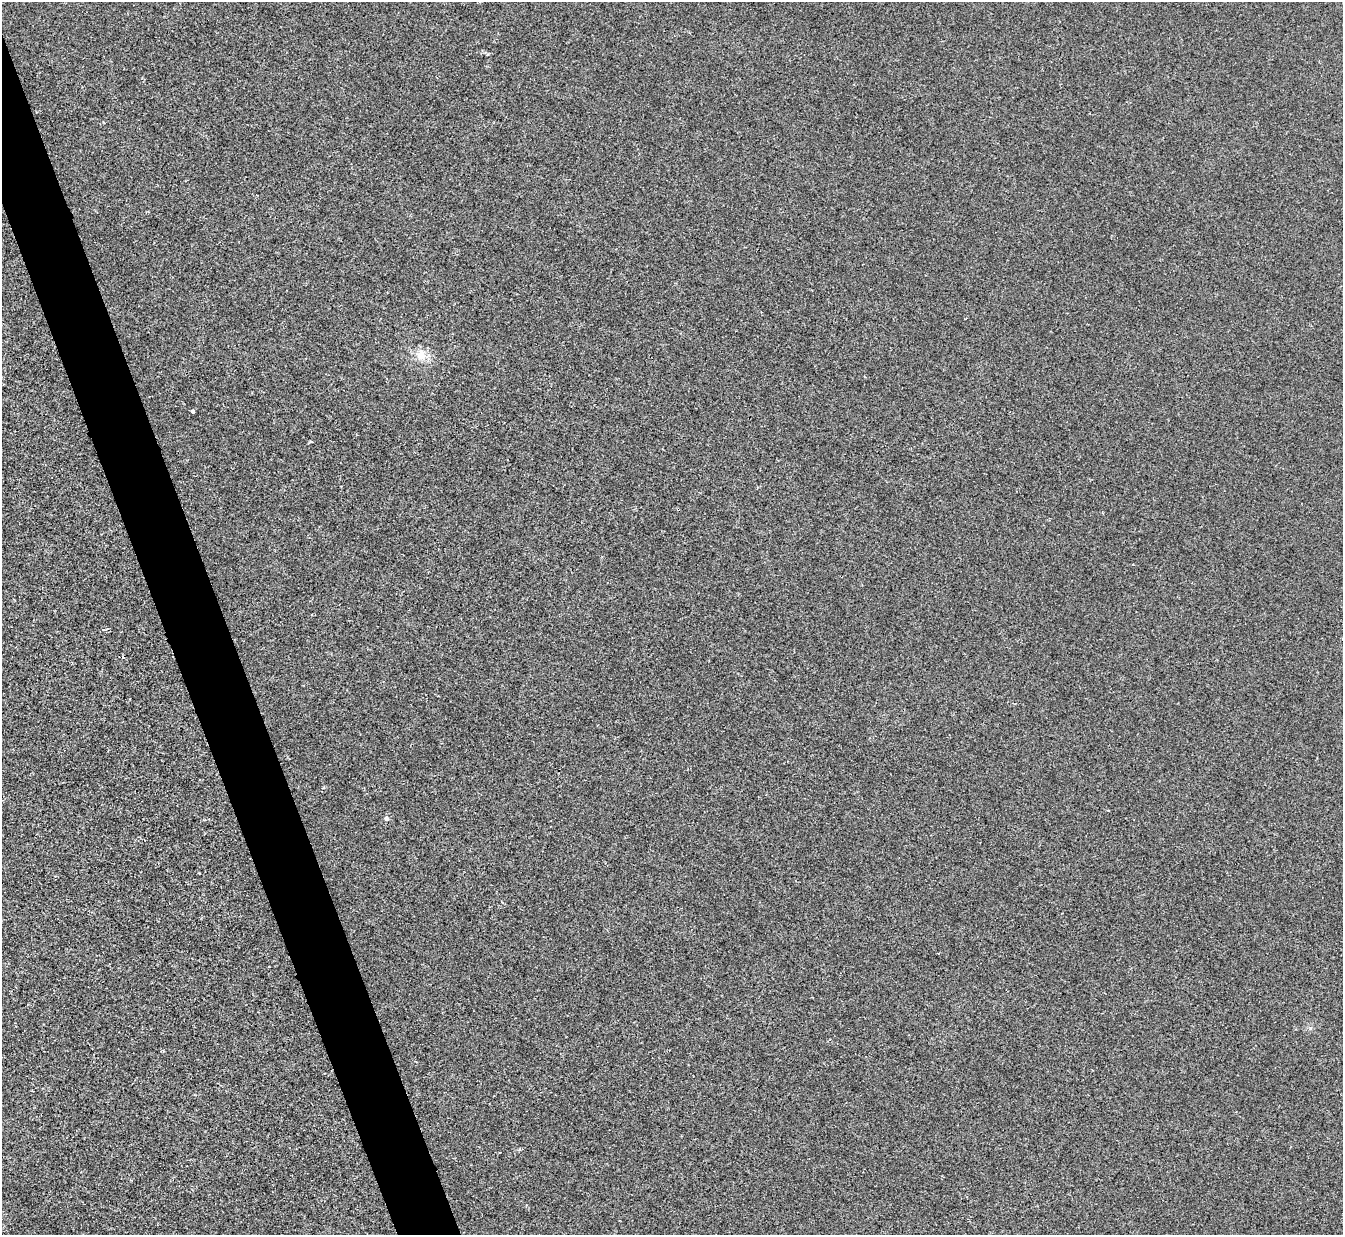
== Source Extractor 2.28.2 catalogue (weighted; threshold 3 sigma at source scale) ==
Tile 11 of 4 x 4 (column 3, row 3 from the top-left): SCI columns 2687-4027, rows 1507-2739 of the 5370 x 5353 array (HDU 1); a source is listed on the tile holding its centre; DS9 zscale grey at full resolution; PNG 1345 x 1237 px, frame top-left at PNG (2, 2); no overlay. Shown black and unused: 4% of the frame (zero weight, under 2 of 3 exposures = <1% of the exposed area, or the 3 px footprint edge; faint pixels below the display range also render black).
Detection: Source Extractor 2.28.2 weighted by HDU 2 'WHT'; one run over the whole footprint, this tile lists its part. Background 0.00107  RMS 0.005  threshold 0.0225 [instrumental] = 3 sigma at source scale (4.5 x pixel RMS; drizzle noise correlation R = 1.50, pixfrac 1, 0.05/0.05 arcsec/px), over >= 5 px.
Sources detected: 3; all 3 listed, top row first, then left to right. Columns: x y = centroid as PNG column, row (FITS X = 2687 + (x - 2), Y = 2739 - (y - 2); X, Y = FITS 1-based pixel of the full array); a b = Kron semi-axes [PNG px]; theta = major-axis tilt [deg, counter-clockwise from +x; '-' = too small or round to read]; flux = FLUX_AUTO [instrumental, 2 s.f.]
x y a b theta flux
421 355 14 12 -87 5.8
193 411 4 3 - 1.2
387 818 5 5 - 1.6